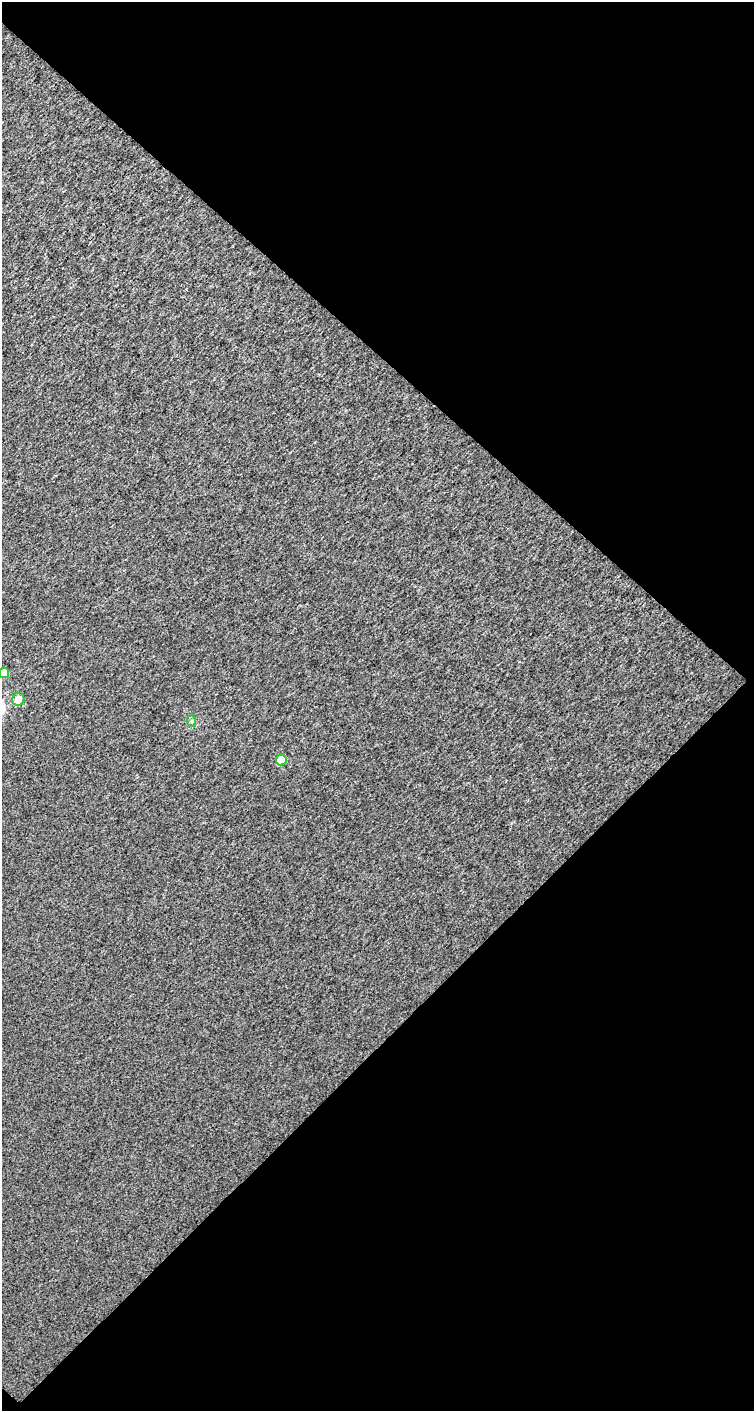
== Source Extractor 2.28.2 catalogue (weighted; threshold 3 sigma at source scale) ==
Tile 2 of 2 x 1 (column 2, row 1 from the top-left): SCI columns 753-1504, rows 46-1454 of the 1504 x 1505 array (HDU 1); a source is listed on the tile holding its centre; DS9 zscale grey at full resolution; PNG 756 x 1413 px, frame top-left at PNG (2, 2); each listed source drawn as its Kron ellipse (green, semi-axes under 4 px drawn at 4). Shown black and unused: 51% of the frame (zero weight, under 3 of 4 exposures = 1% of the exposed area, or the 3 px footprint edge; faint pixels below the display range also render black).
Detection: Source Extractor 2.28.2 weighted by HDU 2 'WHT'; one run over the whole footprint, this tile lists its part. Background 0.00646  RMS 0.073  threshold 0.329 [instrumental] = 3 sigma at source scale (4.5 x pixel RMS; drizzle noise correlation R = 1.50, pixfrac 1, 0.0396/0.0396 arcsec/px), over >= 5 px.
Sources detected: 4; all 4 listed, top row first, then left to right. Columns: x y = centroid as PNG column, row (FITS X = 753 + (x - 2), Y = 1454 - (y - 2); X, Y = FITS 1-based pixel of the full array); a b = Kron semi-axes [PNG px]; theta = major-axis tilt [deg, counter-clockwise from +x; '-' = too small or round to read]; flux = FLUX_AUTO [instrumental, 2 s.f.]
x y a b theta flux
4 673 5 5 - 110
18 699 6 6 - 94
191 721 6 4 -71 11
281 760 5 5 - 110
Isophote crosses this tile's border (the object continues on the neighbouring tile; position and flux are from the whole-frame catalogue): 1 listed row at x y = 4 673